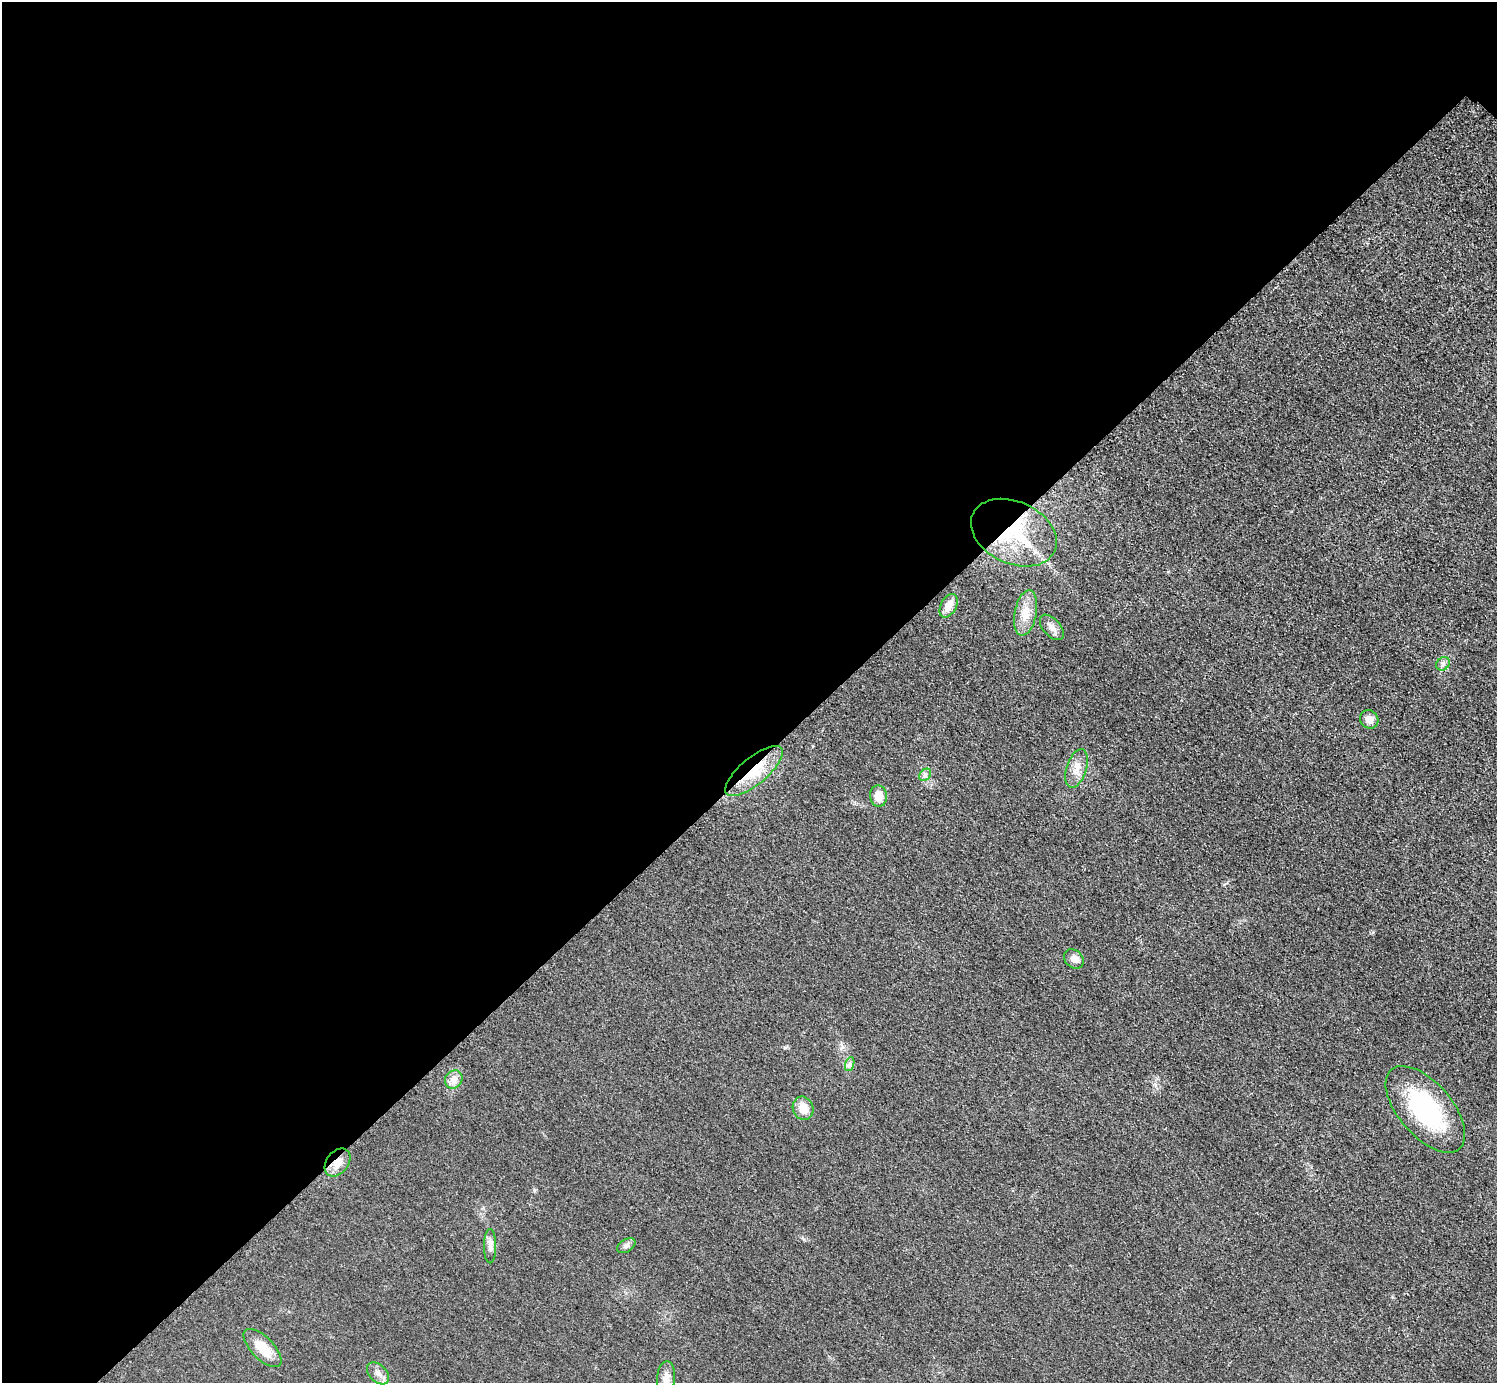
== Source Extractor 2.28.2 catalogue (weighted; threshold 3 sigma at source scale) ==
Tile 5 of 4 x 4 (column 1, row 2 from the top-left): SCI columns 14-1508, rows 3074-4454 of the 6004 x 6004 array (HDU 1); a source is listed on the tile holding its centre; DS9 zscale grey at full resolution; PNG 1499 x 1385 px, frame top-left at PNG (2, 2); each listed source drawn as its Kron ellipse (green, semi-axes under 4 px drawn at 4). Shown black and unused: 55% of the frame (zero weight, under 3 of 5 exposures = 1% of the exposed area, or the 3 px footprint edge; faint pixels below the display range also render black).
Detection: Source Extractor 2.28.2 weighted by HDU 2 'WHT'; one run over the whole footprint, this tile lists its part. Background 0.0182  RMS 0.0054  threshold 0.0244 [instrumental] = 3 sigma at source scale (4.5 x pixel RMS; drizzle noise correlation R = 1.50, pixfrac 1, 0.05/0.05 arcsec/px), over >= 5 px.
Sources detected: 21; all 21 listed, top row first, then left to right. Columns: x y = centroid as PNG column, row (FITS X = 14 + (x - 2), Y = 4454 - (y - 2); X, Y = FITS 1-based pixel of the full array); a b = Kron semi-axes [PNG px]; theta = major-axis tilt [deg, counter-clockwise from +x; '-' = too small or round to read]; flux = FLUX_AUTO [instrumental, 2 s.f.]
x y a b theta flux
1014 533 45 31 -25 48
949 606 12 7 62 6.3
1026 613 23 11 78 8.4
1052 627 15 8 -48 3.5
1443 664 7 6 - 1.6
1369 719 10 8 -44 4.3
1077 768 20 10 72 5.8
754 771 36 13 39 18
925 775 7 5 49 1.3
878 796 11 8 -84 5.8
1074 959 11 8 -45 3.1
850 1064 7 4 71 1.3
454 1079 9 8 - 3.2
803 1108 12 10 -71 6.8
1425 1109 52 26 -49 56
337 1162 15 11 52 5.5
490 1246 17 6 90 2.8
626 1246 10 6 31 1.8
262 1348 24 11 -45 11
378 1373 13 8 -45 3.4
666 1378 17 9 85 4.3
Overlapping masked pixels (flux is a lower limit): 3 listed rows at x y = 1014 533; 754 771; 337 1162
Unlisted compact peaks at least as high as the median listed source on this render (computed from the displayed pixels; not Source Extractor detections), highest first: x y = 1373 932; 534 1190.